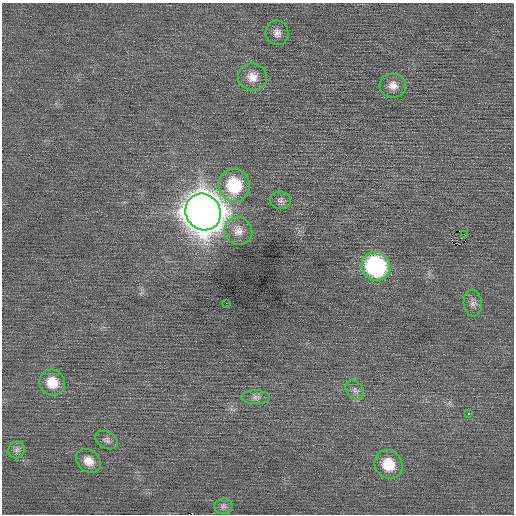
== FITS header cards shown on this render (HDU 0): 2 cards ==
NAXIS1  =                  512 / Axis length
NAXIS2  =                  512 / Axis length

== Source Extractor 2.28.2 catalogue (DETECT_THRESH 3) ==
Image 512 x 512 px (HDU 0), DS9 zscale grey, 1 PNG px = 1 image px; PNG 516 x 516 px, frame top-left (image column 1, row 512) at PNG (2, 3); each listed source drawn as its Kron ellipse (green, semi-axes under 4 px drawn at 4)
Background 0.0631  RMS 0.71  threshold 2.12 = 3 sigma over >= 5 px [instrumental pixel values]
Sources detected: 20; all 20 listed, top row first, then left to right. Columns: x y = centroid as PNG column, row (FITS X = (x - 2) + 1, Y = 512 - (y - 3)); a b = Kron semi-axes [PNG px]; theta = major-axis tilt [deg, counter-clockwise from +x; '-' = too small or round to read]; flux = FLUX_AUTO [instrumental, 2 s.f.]
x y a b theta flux
277 33 12 11 - 320
252 77 14 13 - 530
393 85 13 12 - 430
234 185 16 15 - 2500
280 200 10 8 -9 200
203 212 19 17 -57 130000
238 231 14 13 - 500
465 235 3 2 - 65
376 266 15 14 - 7100
226 303 2 2 - 160
473 303 13 9 -84 270
52 383 13 12 - 950
355 390 11 7 -46 200
256 397 14 7 -1 230
469 413 3 3 - 240
107 440 12 8 -28 190
17 450 9 8 - 190
88 461 13 10 -37 500
388 464 15 13 -50 1300
223 506 9 7 8 170